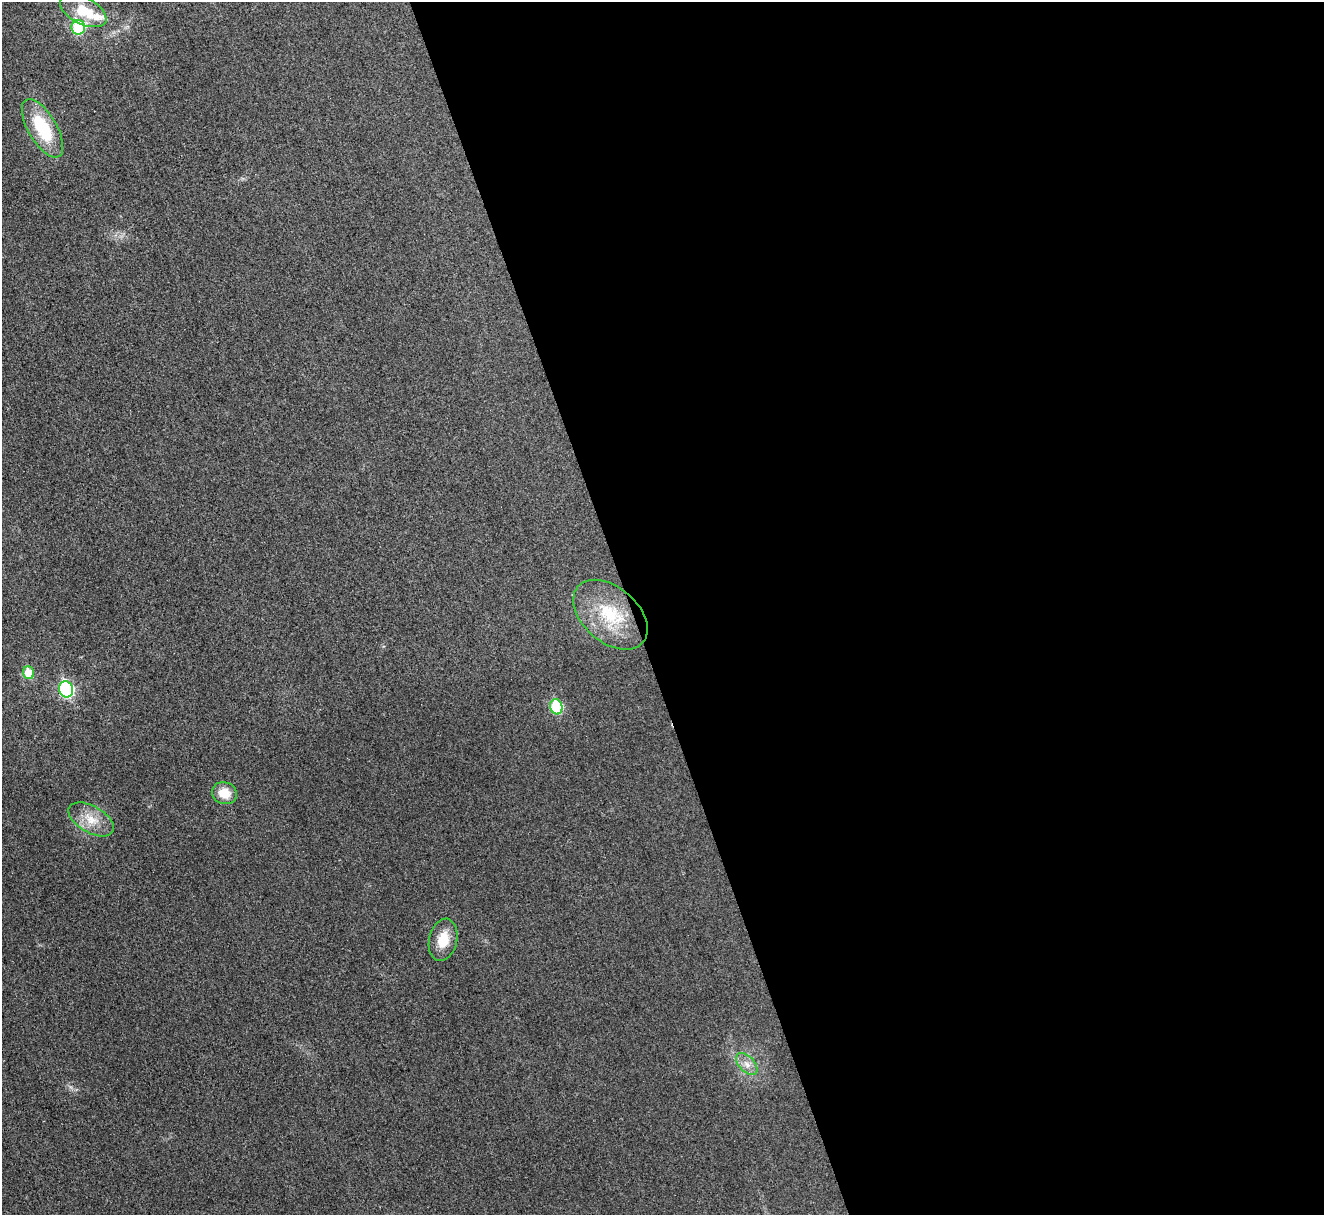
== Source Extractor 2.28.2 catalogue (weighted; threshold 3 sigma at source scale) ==
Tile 8 of 4 x 4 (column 4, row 2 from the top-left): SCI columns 3970-5291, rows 2583-3795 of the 5308 x 5290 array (HDU 1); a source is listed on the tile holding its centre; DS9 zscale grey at full resolution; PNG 1326 x 1217 px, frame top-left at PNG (2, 2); each listed source drawn as its Kron ellipse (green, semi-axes under 4 px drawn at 4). Shown black and unused: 52% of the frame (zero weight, under 3 of 4 exposures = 1% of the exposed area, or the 3 px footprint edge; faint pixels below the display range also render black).
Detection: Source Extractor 2.28.2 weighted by HDU 2 'WHT'; one run over the whole footprint, this tile lists its part. Background 0.0693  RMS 0.0068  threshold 0.0307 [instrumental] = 3 sigma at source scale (4.5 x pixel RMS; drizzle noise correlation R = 1.50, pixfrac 1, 0.05/0.05 arcsec/px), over >= 5 px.
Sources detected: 12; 1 inside a brighter listed object's ellipse — not listed separately; the other 11 listed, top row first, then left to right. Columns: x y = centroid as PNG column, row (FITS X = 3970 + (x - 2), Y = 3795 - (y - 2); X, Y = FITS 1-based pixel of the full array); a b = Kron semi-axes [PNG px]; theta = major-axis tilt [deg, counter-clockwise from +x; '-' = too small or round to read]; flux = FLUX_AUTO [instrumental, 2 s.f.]
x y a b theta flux
83 11 25 13 -27 22
78 27 7 7 - 42
42 128 33 14 -59 37
610 615 43 27 -41 41
28 673 6 5 - 19
66 689 8 7 - 110
556 707 8 6 -76 47
224 793 13 11 -19 11
91 819 25 13 -30 13
443 940 21 14 77 14
747 1064 13 7 -46 5.1